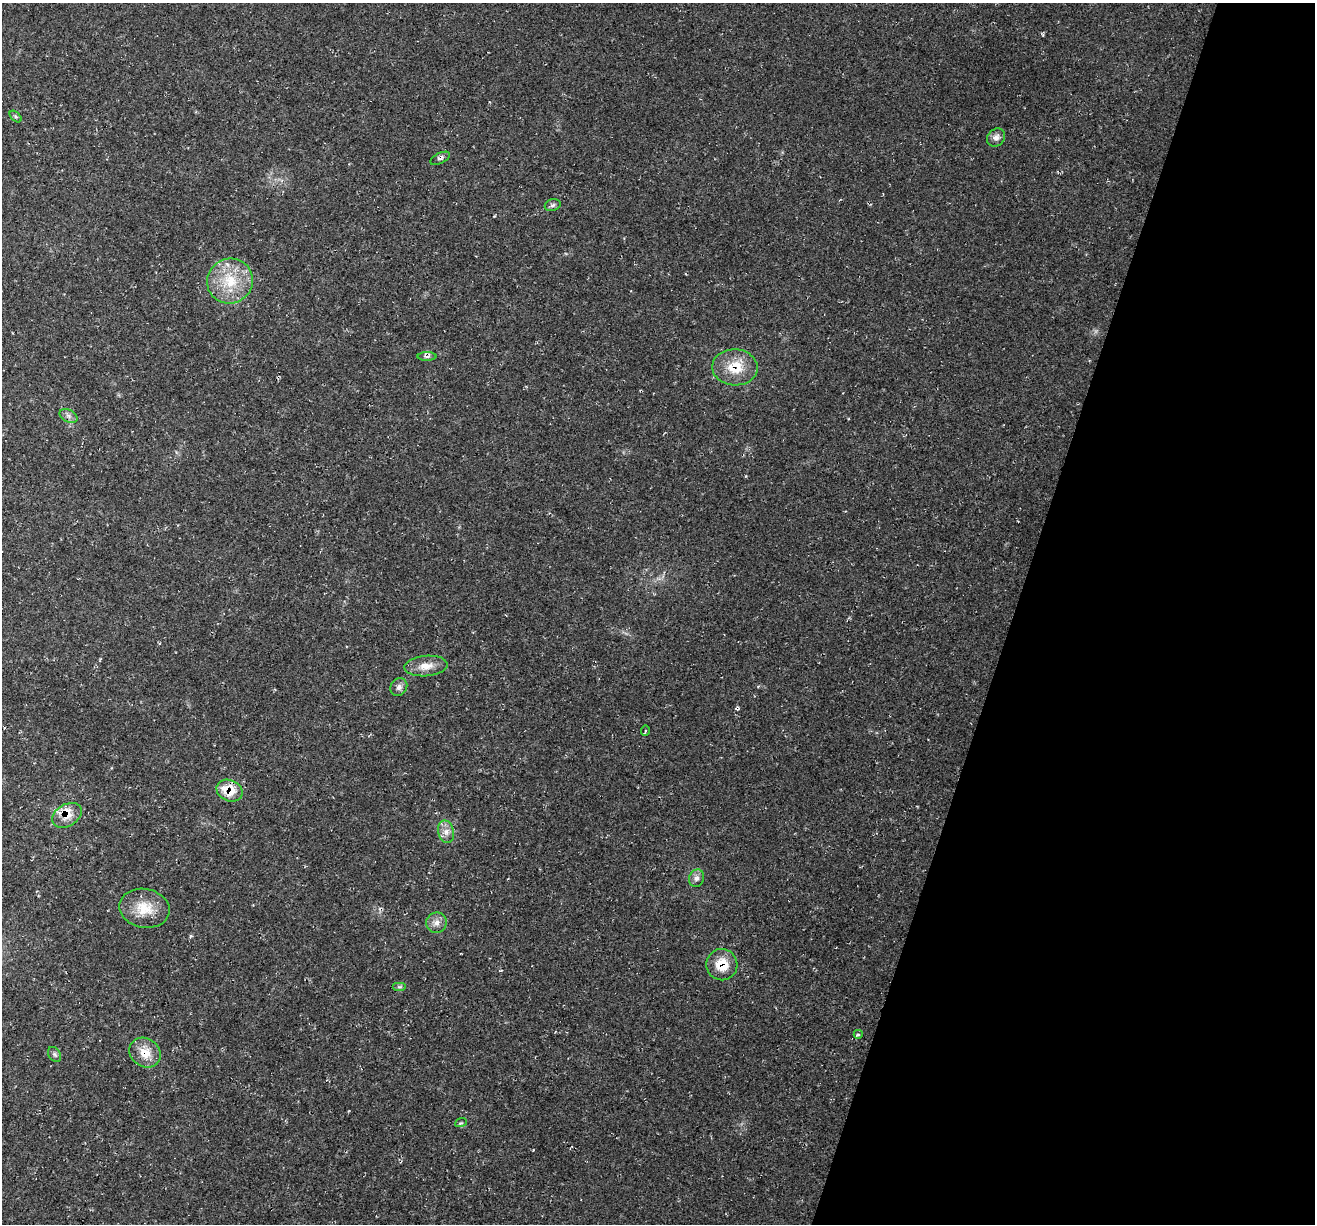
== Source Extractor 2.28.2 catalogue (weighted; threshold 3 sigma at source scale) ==
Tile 8 of 4 x 4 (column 4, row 2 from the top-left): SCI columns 3939-5251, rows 2573-3794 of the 5255 x 5276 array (HDU 1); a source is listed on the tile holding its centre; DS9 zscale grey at full resolution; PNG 1317 x 1226 px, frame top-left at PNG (2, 3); each listed source drawn as its Kron ellipse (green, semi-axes under 4 px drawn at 4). Shown black and unused: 23% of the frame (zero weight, under 2 of 3 exposures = <1% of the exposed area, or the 3 px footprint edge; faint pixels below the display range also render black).
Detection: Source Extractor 2.28.2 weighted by HDU 2 'WHT'; one run over the whole footprint, this tile lists its part. Background 0.0231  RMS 0.0062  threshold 0.0277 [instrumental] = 3 sigma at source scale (4.5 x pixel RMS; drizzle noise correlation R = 1.50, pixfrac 1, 0.05/0.05 arcsec/px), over >= 5 px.
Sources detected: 25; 1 cosmic-ray / hot-pixel residue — neither listed nor drawn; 1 inside a brighter listed object's ellipse — not listed separately; the other 23 listed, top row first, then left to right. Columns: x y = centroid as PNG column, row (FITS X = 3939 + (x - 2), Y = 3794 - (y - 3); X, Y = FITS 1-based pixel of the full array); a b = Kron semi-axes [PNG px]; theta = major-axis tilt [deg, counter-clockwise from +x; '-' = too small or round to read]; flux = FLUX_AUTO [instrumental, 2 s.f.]
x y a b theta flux
16 117 7 4 -45 1
996 138 10 8 45 2.8
440 158 10 5 26 1.7
553 205 8 6 18 1.5
230 281 23 22 - 23
427 356 9 4 0 1.6
735 367 23 18 -3 17
68 416 9 6 -28 2.1
426 666 21 10 5 7.5
399 687 9 8 - 2.5
645 731 5 3 - 0.84
230 791 13 10 -24 16
67 815 16 11 31 7.8
446 832 11 8 -76 4.1
696 878 9 7 70 2.6
144 908 25 19 -11 15
436 923 10 10 - 3.9
722 965 16 15 - 13
399 987 7 4 0 1.2
858 1034 4 4 - 0.86
145 1053 16 14 -34 9.9
55 1054 8 6 -55 1.3
461 1123 6 4 22 0.95
Overlapping masked pixels (flux is a lower limit): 5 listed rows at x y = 735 367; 230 791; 67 815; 722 965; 145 1053